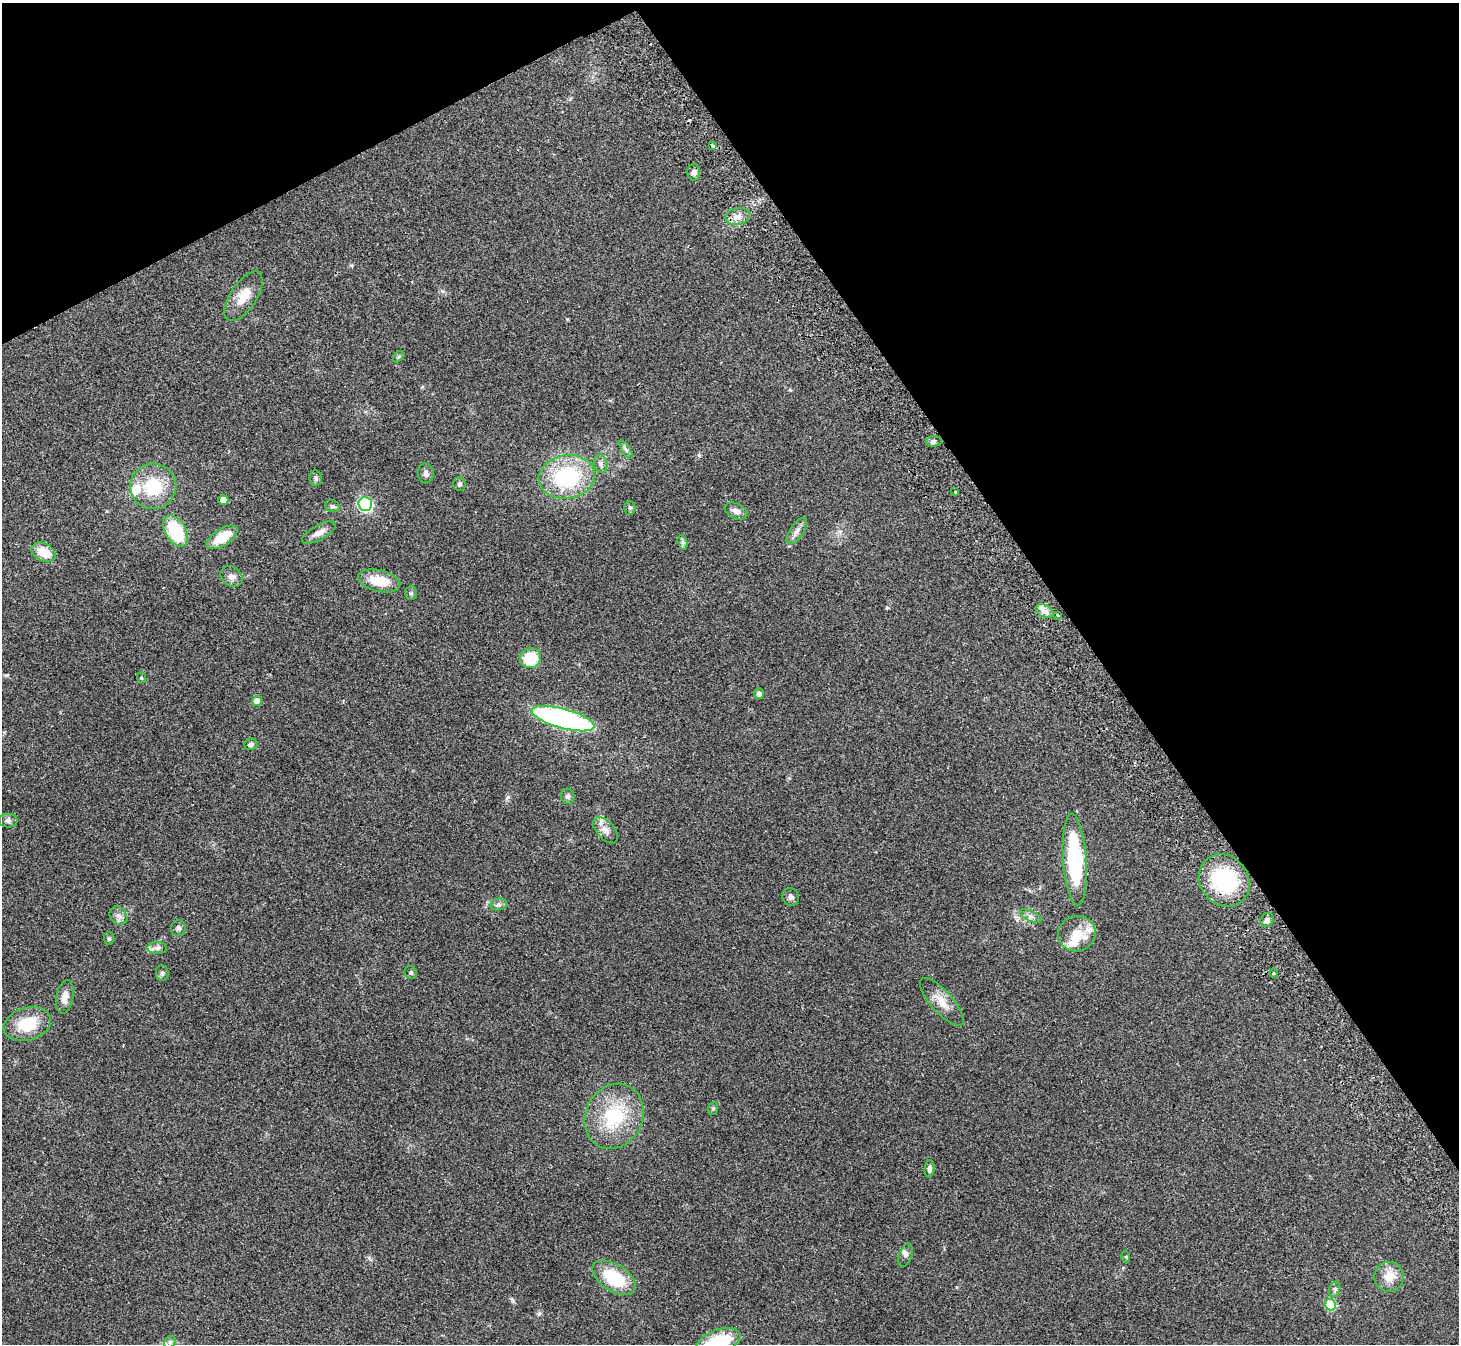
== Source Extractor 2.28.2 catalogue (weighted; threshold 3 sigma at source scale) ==
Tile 3 of 4 x 4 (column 3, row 1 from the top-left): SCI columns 2966-4422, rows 4221-5562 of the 5934 x 5893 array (HDU 1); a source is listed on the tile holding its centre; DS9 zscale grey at full resolution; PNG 1461 x 1346 px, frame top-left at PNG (2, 3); each listed source drawn as its Kron ellipse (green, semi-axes under 4 px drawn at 4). Shown black and unused: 30% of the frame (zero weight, under 2 of 3 exposures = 3% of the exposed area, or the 3 px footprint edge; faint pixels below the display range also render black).
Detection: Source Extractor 2.28.2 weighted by HDU 2 'WHT'; one run over the whole footprint, this tile lists its part. Background 0.141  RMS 0.0088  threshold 0.0394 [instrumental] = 3 sigma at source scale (4.5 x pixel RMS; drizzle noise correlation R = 1.50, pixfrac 1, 0.05/0.05 arcsec/px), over >= 5 px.
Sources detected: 74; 2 cosmic-ray / hot-pixel residue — neither listed nor drawn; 5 inside a brighter listed object's ellipse — not listed separately; the other 67 listed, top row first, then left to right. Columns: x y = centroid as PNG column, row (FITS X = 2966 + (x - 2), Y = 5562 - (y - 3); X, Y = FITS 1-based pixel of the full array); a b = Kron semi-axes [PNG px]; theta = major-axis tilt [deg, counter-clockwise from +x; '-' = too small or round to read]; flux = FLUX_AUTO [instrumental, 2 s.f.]
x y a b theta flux
712 146 3 3 - 1.5
694 172 8 6 -88 3.3
738 216 12 8 12 6.3
243 296 28 13 57 15
399 357 7 4 44 1.2
934 441 8 5 4 2
626 450 10 4 -57 2.2
601 464 9 6 -80 2.8
426 473 10 8 -85 3
567 477 28 21 9 79
316 478 8 6 -79 2.1
459 484 7 6 - 2.1
153 486 23 23 - 35
955 492 4 3 - 0.74
223 500 5 5 - 10
365 504 7 7 - 140
332 506 7 5 -15 2
630 508 7 5 -90 1.5
736 511 12 7 -24 4.6
176 531 17 10 -61 46
797 531 15 6 56 4.7
319 533 19 7 29 7
222 537 17 8 33 22
682 542 7 4 -71 1.9
43 552 13 8 -28 16
231 577 12 9 -38 4.6
379 581 21 10 -13 22
411 593 7 6 - 1.7
1044 611 9 6 -26 3.9
1058 615 3 3 - 2.1
530 658 10 10 - 25
142 678 5 3 - 0.84
759 694 5 5 - 3.4
257 701 5 5 - 10
563 718 32 9 -15 190
251 744 6 5 - 2.8
568 796 7 7 - 2.1
8 821 9 7 -1 2.5
606 830 15 8 -48 5.6
1075 859 46 11 -86 87
1224 880 28 24 -52 64
791 897 9 8 - 2.7
499 904 8 6 15 2.4
118 916 10 8 -50 3.6
1031 916 12 5 -26 3.2
1267 920 7 6 - 3
178 928 8 7 - 2.4
1077 934 19 17 16 16
109 938 6 5 - 1.2
157 948 10 6 1 3
162 973 8 6 -79 2.3
411 973 6 6 - 1.5
1274 973 4 3 - 0.88
65 997 17 8 80 6.9
942 1002 30 11 -48 12
27 1024 24 16 16 29
713 1108 6 5 - 1.3
614 1116 34 28 63 53
929 1169 9 5 87 2.9
906 1255 12 6 70 2.8
1126 1257 6 3 -72 0.81
1389 1277 15 14 - 13
614 1278 24 13 -32 40
1335 1289 8 5 73 1.9
1330 1305 6 5 - 38
170 1342 7 5 45 2.1
718 1342 23 11 18 41
Isophote crosses this tile's border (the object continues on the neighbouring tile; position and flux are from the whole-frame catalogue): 1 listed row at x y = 718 1342
Unlisted compact peaks at least as high as the median listed source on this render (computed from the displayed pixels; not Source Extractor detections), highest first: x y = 508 797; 539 1314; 513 1301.